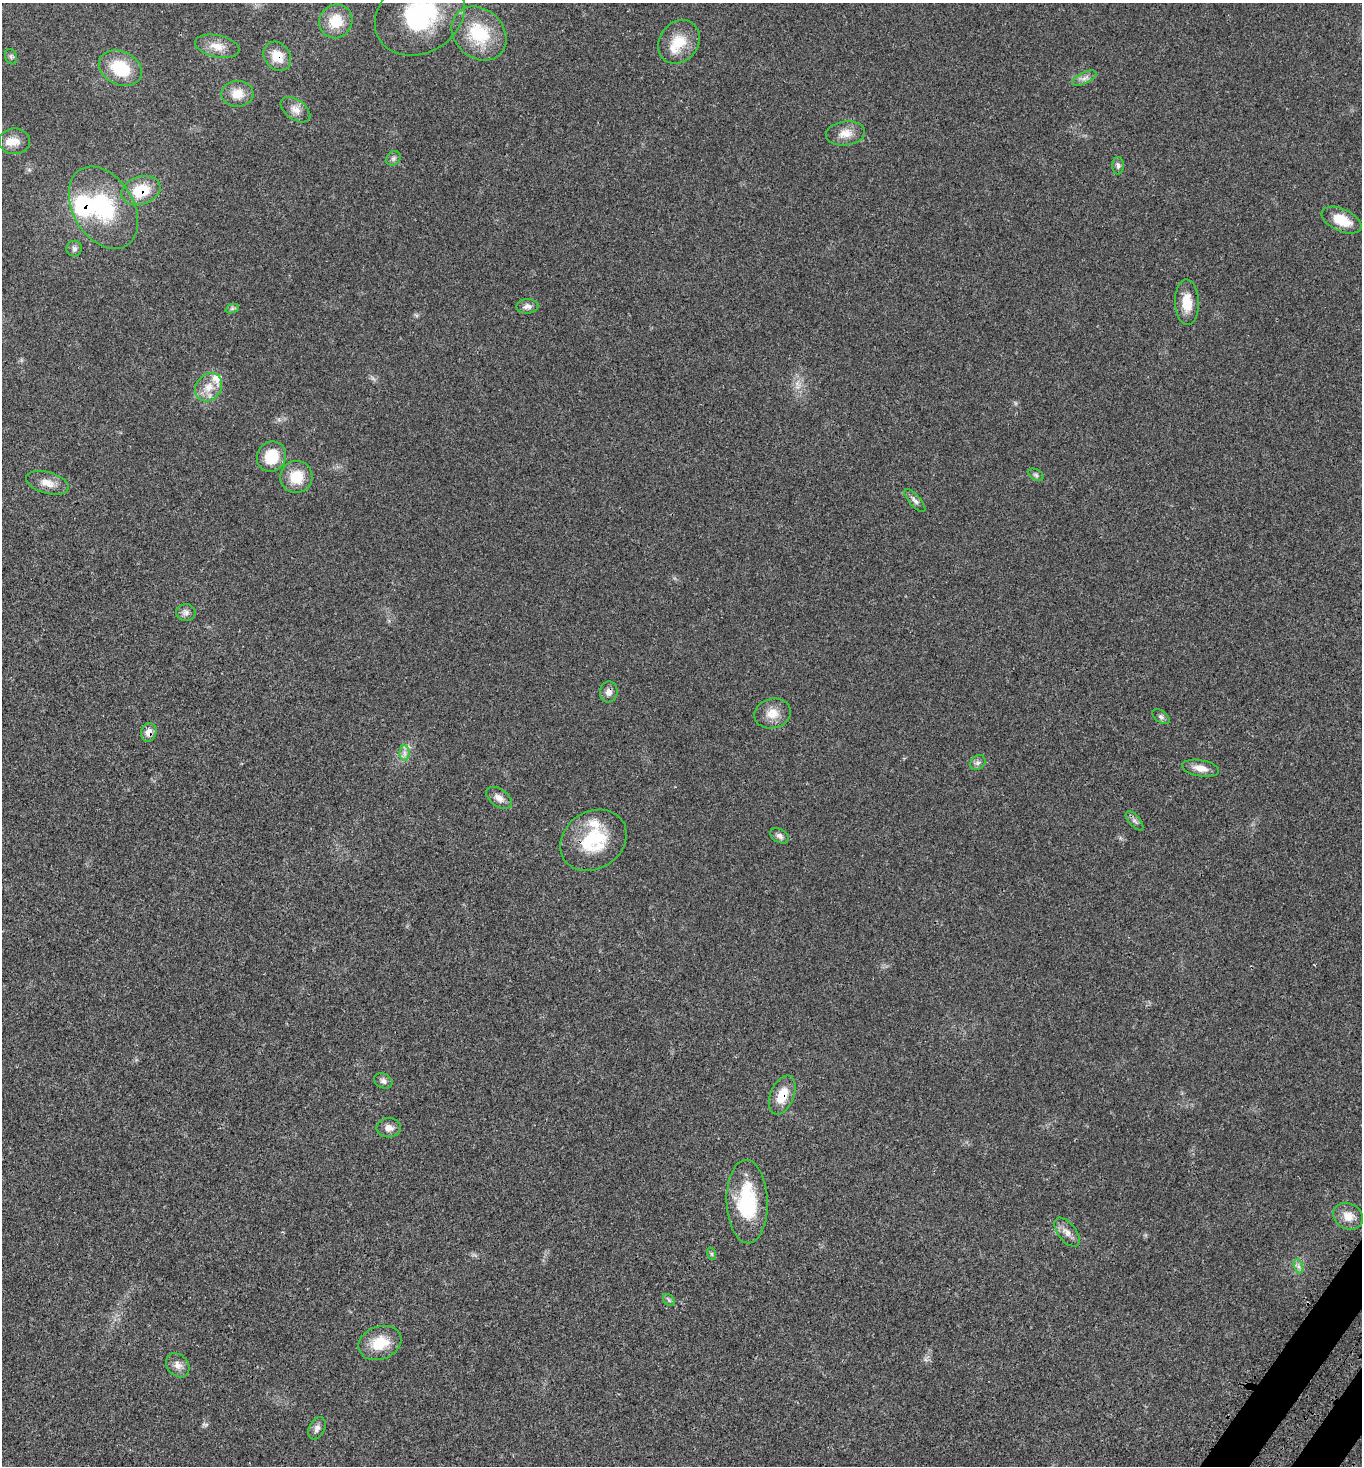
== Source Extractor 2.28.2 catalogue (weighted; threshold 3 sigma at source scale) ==
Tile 6 of 4 x 4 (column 2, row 2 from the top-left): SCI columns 1748-3107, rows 3040-4503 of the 6077 x 6080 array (HDU 1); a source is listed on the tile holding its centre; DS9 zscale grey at full resolution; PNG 1364 x 1468 px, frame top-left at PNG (2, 3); each listed source drawn as its Kron ellipse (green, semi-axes under 4 px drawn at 4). Shown black and unused: <1% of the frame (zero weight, under 3 of 4 exposures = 8% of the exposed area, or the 3 px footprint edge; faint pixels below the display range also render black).
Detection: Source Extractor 2.28.2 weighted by HDU 2 'WHT'; one run over the whole footprint, this tile lists its part. Background 0.0205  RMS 0.0034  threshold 0.0152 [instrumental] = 3 sigma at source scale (4.5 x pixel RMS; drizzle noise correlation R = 1.50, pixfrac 1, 0.05/0.05 arcsec/px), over >= 5 px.
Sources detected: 56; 1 inside a brighter object's white glare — neither listed nor drawn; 3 inside a brighter listed object's ellipse — not listed separately; the other 52 listed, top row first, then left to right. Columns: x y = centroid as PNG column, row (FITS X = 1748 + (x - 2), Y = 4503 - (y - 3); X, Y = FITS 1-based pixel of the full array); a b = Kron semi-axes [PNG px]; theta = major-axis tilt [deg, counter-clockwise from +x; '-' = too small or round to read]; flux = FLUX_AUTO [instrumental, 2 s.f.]
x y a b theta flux
420 15 47 37 31 41
336 21 17 16 - 7.4
479 33 30 24 -42 16
679 42 23 19 53 8.6
217 46 23 11 -12 4
277 56 15 12 -52 5.7
11 57 8 6 -70 0.73
120 68 22 16 -25 13
1084 78 13 5 26 1.5
237 94 16 13 1 4.2
295 110 17 10 -37 2.7
845 133 20 12 7 3.7
15 141 15 13 0 3.5
393 158 8 6 46 0.84
1118 166 9 5 -89 0.82
141 191 20 14 17 9.9
103 208 44 30 -59 25
1342 220 21 11 -24 7.2
74 249 8 7 - 0.95
1187 302 22 12 -88 5.9
527 306 11 7 2 1.4
232 309 7 4 19 0.57
209 387 15 12 50 4.4
271 457 16 14 60 9.3
1036 475 8 5 -31 0.65
296 477 16 16 - 7.6
47 483 22 10 -16 3.7
915 501 14 5 -49 1.2
186 613 10 8 -2 1.4
609 692 10 9 - 1.8
772 713 18 15 13 4.4
1161 717 10 6 -36 0.82
149 732 9 7 71 2.4
404 753 8 5 -89 1.1
978 763 8 6 42 1.1
1200 768 19 8 -10 2.9
499 798 14 8 -36 2.2
1134 821 12 5 -49 0.97
780 836 10 6 -31 1.2
593 840 35 28 33 19
383 1081 9 7 -27 1.1
782 1095 20 11 67 6.6
389 1128 12 9 1 2.1
747 1202 42 20 -88 22
1348 1216 15 13 -29 3.8
1067 1232 17 9 -51 2.4
712 1254 6 4 -71 0.47
1298 1266 7 4 -71 0.92
669 1300 7 5 -46 0.64
380 1343 22 16 21 8.3
178 1365 13 10 -48 2.2
317 1428 12 7 63 1.5
Overlapping masked pixels (flux is a lower limit): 5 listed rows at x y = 277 56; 141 191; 609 692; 149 732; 782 1095
Isophote crosses this tile's border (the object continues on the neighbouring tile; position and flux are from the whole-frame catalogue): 1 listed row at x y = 420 15